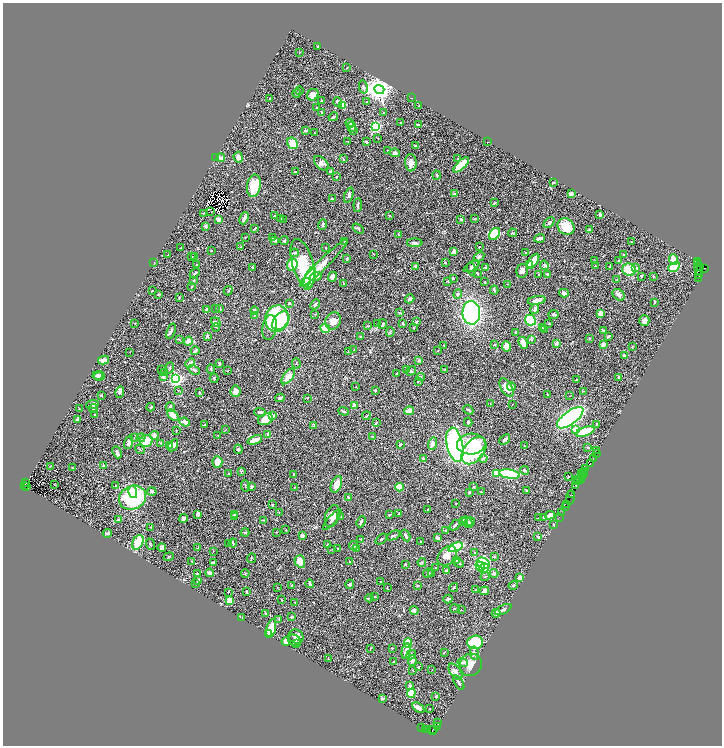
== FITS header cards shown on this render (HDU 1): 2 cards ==
NAXIS1  =                 1439
NAXIS2  =                 1487

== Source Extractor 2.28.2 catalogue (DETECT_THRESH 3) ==
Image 1439 x 1487 px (HDU 1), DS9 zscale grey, zoomed out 1/2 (1 PNG px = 2 x 2 image px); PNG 724 x 748 px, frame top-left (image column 2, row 1486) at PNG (3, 3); each listed source drawn as its Kron ellipse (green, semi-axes under 4 px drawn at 4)
Background 0.42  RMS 0.023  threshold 0.0684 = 3 sigma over >= 5 px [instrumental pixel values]
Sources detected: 603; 60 cannot appear on this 1/2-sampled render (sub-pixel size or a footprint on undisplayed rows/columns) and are neither listed nor drawn; of the other 543, the 500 brightest by FLUX_AUTO listed and drawn (43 fainter detections omitted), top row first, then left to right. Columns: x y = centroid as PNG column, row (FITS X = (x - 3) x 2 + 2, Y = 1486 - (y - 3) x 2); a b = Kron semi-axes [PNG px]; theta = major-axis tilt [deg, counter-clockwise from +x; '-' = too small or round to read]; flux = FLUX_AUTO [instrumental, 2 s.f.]
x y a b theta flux
318 46 3 2 - 2.4
300 52 2 2 - 1.5
347 68 2 1 - 2.4
363 87 7 4 -78 8.3
379 89 5 4 - 4600
299 90 4 3 - 4.3
297 93 4 3 - 4
313 95 6 5 - 27
411 98 2 2 - 1.7
269 99 2 2 - 4
321 100 3 2 - 4.4
338 102 5 3 - 6.7
367 102 3 2 - 2.7
343 105 3 3 - 200
419 106 2 1 - 1.9
316 108 2 2 - 4.7
322 112 2 2 - 4.5
384 112 3 2 - 3.2
333 117 5 3 - 7
350 123 4 3 - 9.6
401 123 2 2 - 4.6
418 125 4 2 - 6.5
352 127 5 4 - 22
376 127 3 3 - 680
306 130 3 2 - 10
354 130 3 2 - 3
314 133 2 1 - 1.6
378 138 2 2 - 2
348 142 3 2 - 1.7
366 142 3 2 - 6
488 142 2 2 - 2.3
293 143 6 5 - 77
415 146 4 2 - 6.2
387 150 2 1 - 1.8
395 153 5 3 - 8
238 157 5 4 - 19
215 158 3 2 - 2.1
221 158 4 3 - 15
343 159 4 2 - 2.8
458 159 2 2 - 7
321 163 8 5 -45 16
411 163 8 5 -88 27
461 165 10 3 43 140
295 172 2 2 - 1.6
331 172 3 3 - 7.5
437 175 4 3 - 4.9
337 177 2 2 - 3.1
554 182 3 2 - 8
254 186 11 7 80 100
455 194 4 3 - 9.6
571 194 4 2 - 23
349 195 8 4 68 12
332 199 4 2 - 2.7
494 203 3 2 - 4.4
358 205 7 3 84 8.2
211 212 2 1 - 12
204 213 2 2 - 1.8
600 214 2 2 - 10
274 216 3 2 - 4.5
390 216 4 2 - 2.9
244 218 6 2 67 22
281 218 2 1 - 1.8
219 219 4 3 - 44
283 219 2 1 - 2
461 219 2 2 - 5.2
474 219 3 2 - 3.2
549 223 6 4 44 9.6
323 225 5 3 - 10
205 226 4 4 - 8.8
566 227 9 8 - 97
358 228 6 3 -33 5.1
255 229 2 2 - 8.1
589 230 3 2 - 3.7
513 233 4 3 - 4.6
495 234 6 4 55 110
399 235 3 2 - 3
246 237 2 1 - 2.2
272 237 3 2 - 3.1
539 238 5 2 - 32
275 240 4 3 - 14
284 241 4 4 - 5.8
344 241 2 2 - 3.5
632 242 2 2 - 2.9
415 243 8 3 0 8
241 247 2 2 - 2.1
479 247 4 2 - 4.7
180 248 2 1 - 1.9
325 248 4 2 - 3.6
211 251 2 2 - 2.2
454 252 2 2 - 72
294 253 4 3 - 8.7
526 253 3 2 - 5.8
374 254 2 2 - 1.8
624 254 3 3 - 3.6
168 255 3 2 - 1.8
195 256 3 2 - 4.1
192 257 3 2 - 3.5
479 257 6 4 33 8.9
347 259 2 2 - 4.9
619 260 2 2 - 3
674 260 5 3 - 64
533 261 8 3 54 98
595 261 2 2 - 1.6
698 261 3 1 - 36
154 263 3 2 - 1.9
303 263 25 10 -74 260
324 263 33 5 45 45
445 263 3 2 - 4.1
196 264 3 2 - 1.6
698 264 2 1 - 34
292 265 6 5 - 71
530 265 3 3 - 15
544 265 5 4 - 7.4
472 266 9 3 31 9.9
595 266 3 3 - 3.2
610 266 3 3 - 2.9
415 267 3 2 - 9.7
636 267 4 3 - 5.3
674 267 6 4 28 140
701 267 3 2 - 370
253 268 2 2 - 5.8
486 268 3 3 - 11
698 268 6 2 87 480
704 268 3 1 - 11
471 269 7 3 -75 8.2
629 270 7 6 - 78
522 271 7 5 77 21
195 273 5 2 - 7.9
478 274 4 3 - 3.8
539 274 3 3 - 4.8
548 274 3 2 - 9.1
699 275 3 1 - 15
316 276 6 4 19 24
641 276 3 3 - 2.6
653 276 3 2 - 3.4
332 277 5 2 - 22
310 278 12 5 71 110
699 278 2 1 - 13
453 279 3 3 - 5.3
193 280 2 2 - 7.1
617 280 4 2 - 3
448 281 4 2 - 4.3
305 282 5 4 - 67
485 282 2 2 - 2.4
343 283 4 1 - 2
508 284 2 2 - 1.9
192 287 3 2 - 2.4
494 290 4 3 - 5.4
152 291 2 2 - 2.7
228 291 4 2 - 2.7
564 293 5 3 - 15
458 294 5 4 - 8.1
158 295 3 2 - 2.3
619 295 7 5 -42 15
179 298 3 2 - 2.5
410 299 5 3 - 10
537 300 9 4 10 21
655 302 3 2 - 2.9
289 303 3 3 - 7.6
315 304 5 4 - 8.8
215 309 3 2 - 1.5
220 309 3 2 - 6.2
535 309 5 3 - 17
206 310 3 2 - 5.9
254 311 4 4 - 9.1
400 313 4 2 - 3.8
471 313 12 9 -87 790
601 313 3 3 - 43
315 314 3 2 - 2.9
553 314 5 3 - 9
254 315 4 3 - 3.8
277 319 13 11 76 470
530 320 5 5 - 210
281 321 10 7 51 190
333 321 9 7 61 34
644 321 5 5 - 19
216 322 5 3 - 8.1
416 322 3 2 - 6.6
135 323 2 2 - 3.6
403 323 3 2 - 8.5
377 324 2 2 - 5.3
382 324 5 2 - 5.2
549 324 2 2 - 4.1
368 326 3 2 - 2.4
216 327 4 2 - 3.1
270 327 13 7 80 31
542 327 3 2 - 1.9
414 328 3 2 - 4.8
325 329 5 4 - 83
544 329 4 2 - 3.3
171 331 8 3 71 9.7
603 331 3 3 - 4.6
390 332 5 4 - 6.7
516 332 3 3 - 5.3
207 336 3 3 - 11
361 336 2 2 - 2.5
608 336 3 2 - 16
589 338 3 3 - 2.9
179 339 4 2 - 2.8
532 340 3 3 - 3.6
188 341 4 4 - 27
523 343 6 4 -65 41
556 343 4 4 - 8.5
603 344 2 2 - 44
444 345 2 1 - 2.3
495 345 3 2 - 2.7
506 346 5 3 - 36
632 347 3 2 - 4.8
354 350 2 1 - 2.3
195 351 4 2 - 12
438 351 2 2 - 1.7
130 352 2 1 - 1.5
348 352 3 2 - 2.8
624 356 2 2 - 29
104 360 6 3 11 26
419 360 4 3 - 8.1
190 363 5 3 - 14
219 363 3 2 - 5.4
296 363 5 3 - 4.1
170 368 6 3 70 5.7
211 369 5 2 - 5.7
406 369 3 2 - 4.1
445 369 2 2 - 1.7
161 370 3 1 - 2.9
194 370 6 3 -27 8.6
228 370 3 2 - 2.1
411 371 5 3 - 7.4
164 372 3 3 - 3.1
396 373 2 2 - 5.3
98 375 5 3 - 13
99 376 5 3 - 13
288 376 9 5 51 35
163 377 3 3 - 10
421 377 4 3 - 3.4
214 378 5 3 - 4.8
619 378 3 3 - 13
176 379 3 3 - 1500
576 380 4 2 - 4.2
418 381 3 2 - 4.9
356 387 2 1 - 2
506 387 10 5 -60 54
511 387 4 3 - 18
178 390 2 2 - 3.7
236 391 6 5 - 27
375 391 3 2 - 5
583 391 3 2 - 2.4
120 392 6 4 76 8.3
199 392 2 2 - 4
547 394 3 2 - 2.2
101 395 2 2 - 7.6
569 396 2 2 - 1.7
280 398 5 3 - 6.5
307 398 3 2 - 1.7
93 404 6 4 8 7.7
490 404 2 2 - 1.8
512 404 2 2 - 2.2
354 405 2 2 - 72
151 407 4 2 - 3.3
170 407 4 4 - 9.1
79 409 2 2 - 2
93 409 4 2 - 8.5
468 410 5 2 - 4.6
344 411 5 2 - 7.7
409 411 5 2 - 56
260 412 6 3 -3 10
95 415 3 3 - 5.7
173 415 7 4 -45 34
272 416 2 2 - 71
366 416 4 3 - 3.8
570 418 16 6 36 1100
266 419 7 5 24 71
78 420 3 2 - 29
185 422 5 3 - 29
376 422 4 2 - 4.7
468 422 4 3 - 4.9
596 424 3 2 - 3.8
204 425 3 2 - 4.1
314 426 4 3 - 4.3
575 429 4 3 - 32
225 430 3 2 - 2.1
176 431 2 1 - 2.3
585 432 10 4 19 130
154 435 4 4 - 16
268 435 4 3 - 16
217 436 3 2 - 1.5
372 436 3 2 - 2.1
135 437 3 3 - 2.6
141 438 4 3 - 5.4
505 439 6 2 40 14
255 440 7 3 21 41
146 441 6 6 - 72
129 442 7 4 71 13
160 443 3 2 - 2.1
400 444 4 2 - 5.1
432 444 6 4 73 20
471 444 14 10 3 190
170 445 2 2 - 17
173 445 6 4 57 13
455 445 17 8 -78 890
524 446 3 2 - 1.9
587 448 3 2 - 2.4
140 449 5 2 - 3.5
238 449 5 3 - 5.8
474 451 15 10 51 220
597 451 3 1 - 59
117 452 6 4 -65 8.9
596 453 2 1 - 17
483 458 5 2 - 6.6
593 458 2 1 - 31
423 459 2 2 - 12
217 462 5 5 - 31
590 463 3 2 - 61
50 466 3 2 - 1.6
103 466 2 2 - 19
73 468 3 2 - 2.3
586 469 3 1 - 26
525 470 4 3 - 8.5
241 471 4 3 - 4.5
585 471 4 2 - 64
496 473 4 4 - 36
583 473 5 2 - 91
229 474 3 2 - 2.7
294 474 3 3 - 4
509 474 10 4 -8 300
581 475 2 1 - 12
583 475 3 1 - 82
568 477 3 2 - 4.7
577 479 3 1 - 85
581 479 3 1 - 20
578 481 3 1 - 110
577 482 3 1 - 47
26 483 2 2 - 24
54 484 2 2 - 1.6
336 484 9 5 68 45
25 485 2 2 - 230
576 485 4 2 - 59
27 486 2 1 - 27
116 486 3 3 - 5.6
245 486 6 2 -79 3.5
251 487 3 3 - 6.1
294 487 3 2 - 1.9
400 487 4 4 - 73
474 487 3 2 - 4.5
527 491 2 2 - 5.5
133 492 6 4 -78 65
152 492 4 3 - 8.5
470 492 2 2 - 2
481 492 2 2 - 2.4
572 495 4 1 - 61
132 498 14 11 23 390
349 498 3 2 - 7.2
570 498 7 1 82 58
456 503 2 2 - 2.7
567 504 3 1 - 24
273 505 2 2 - 7.4
565 506 3 1 - 35
428 509 2 2 - 2.9
279 513 2 2 - 1.9
562 513 4 1 - 48
198 514 4 3 - 13
235 514 4 3 - 5.4
398 514 3 2 - 2.4
389 515 2 2 - 2.4
550 515 5 3 - 22
234 516 3 3 - 4.6
332 516 11 7 72 29
341 517 4 3 - 3.2
543 517 3 3 - 4.4
559 517 2 1 - 21
183 518 4 3 - 12
538 518 3 2 - 1.6
119 519 2 2 - 15
264 520 2 2 - 2.1
332 520 13 3 48 13
463 521 4 3 - 4
361 522 6 2 65 8.3
467 522 6 3 -52 12
470 522 4 3 - 9.5
455 525 6 2 42 6.8
554 525 3 2 - 5
151 527 3 2 - 1.8
286 530 3 2 - 2.8
446 530 2 2 - 4.2
276 532 2 2 - 2
107 533 5 2 - 10
245 533 4 2 - 5.6
302 536 3 2 - 13
393 536 7 3 26 6.6
406 536 6 2 -62 8
538 537 3 2 - 7.3
438 538 4 3 - 14
360 539 2 2 - 1.5
381 539 6 2 40 5.4
138 542 8 5 63 76
421 542 2 2 - 2.9
228 543 2 1 - 1.8
233 543 4 2 - 8.3
150 544 6 2 -67 5.4
328 545 3 2 - 3.3
353 546 4 3 - 7.1
162 547 4 3 - 11
198 547 4 2 - 2.7
456 547 7 3 25 300
338 548 3 2 - 2.9
357 548 2 2 - 2.3
332 549 2 2 - 1.9
213 551 3 2 - 1.5
475 553 3 3 - 2.9
447 556 11 8 47 27
169 557 5 3 - 4
494 557 4 3 - 4.7
251 558 5 3 - 4.3
457 560 3 3 - 3.9
191 561 2 2 - 2
300 561 6 5 - 50
349 561 3 2 - 1.9
214 562 3 3 - 4.2
422 562 4 3 - 5.2
459 563 5 3 - 4.9
483 563 7 5 -32 190
405 564 3 2 - 4.4
480 566 5 4 - 96
435 568 3 2 - 2
484 568 5 4 - 24
446 570 2 2 - 6.8
210 573 4 3 - 15
245 573 4 2 - 4.9
428 573 5 2 - 4.4
494 573 4 3 - 11
198 574 4 2 - 3.5
431 574 3 2 - 3
485 577 4 3 - 4.8
520 577 4 3 - 16
198 581 4 3 - 11
380 581 2 2 - 1.5
195 584 3 2 - 2.2
310 584 4 3 - 6.4
350 584 5 4 - 6
292 585 2 2 - 4.2
513 585 5 3 - 5.8
417 586 3 2 - 2.7
277 587 3 2 - 2.1
387 587 3 2 - 1.8
454 587 4 2 - 4.6
476 590 3 2 - 1.7
484 591 5 3 - 22
228 592 3 2 - 3
246 592 3 2 - 4.3
374 596 3 2 - 2
369 598 4 2 - 3.2
448 599 4 2 - 9.5
281 600 2 1 - 2.3
230 601 4 3 - 71
295 603 2 1 - 2.3
455 609 5 2 - 3.8
414 610 5 3 - 14
461 610 2 2 - 2.2
503 610 9 3 29 12
265 613 4 2 - 4.4
496 613 4 3 - 13
242 617 2 1 - 1.9
292 617 4 2 - 6
279 619 4 2 - 2.6
271 629 10 4 77 49
269 634 3 2 - 5.6
296 636 8 6 -35 20
286 641 4 3 - 23
295 641 7 5 -36 11
475 642 8 7 - 230
408 643 5 3 - 83
297 644 3 2 - 3.2
370 648 2 2 - 2
392 648 3 2 - 3.3
406 651 8 4 79 24
444 652 3 2 - 2.3
474 653 6 4 -80 12
411 655 5 4 - 6.4
328 659 2 2 - 1.8
412 661 5 4 - 17
393 662 2 2 - 1.9
463 662 5 4 - 7
471 665 11 10 - 48
418 667 3 2 - 3
413 670 2 2 - 2.7
432 670 2 1 - 1.5
455 672 9 5 -54 17
459 683 8 2 -59 6
410 686 3 3 - 12
411 693 5 3 - 110
436 696 3 2 - 5.7
382 699 3 3 - 4.7
418 708 7 3 -34 21
429 709 2 2 - 2.5
438 723 2 2 - 18
422 727 2 1 - 13
437 727 2 1 - 40
434 729 2 1 - 91
425 730 2 1 - 16
428 730 3 2 - 66
432 731 4 3 - 350
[43 fainter detections neither listed nor drawn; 60 sub-pixel or undisplayed-footprint detections neither listed nor drawn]